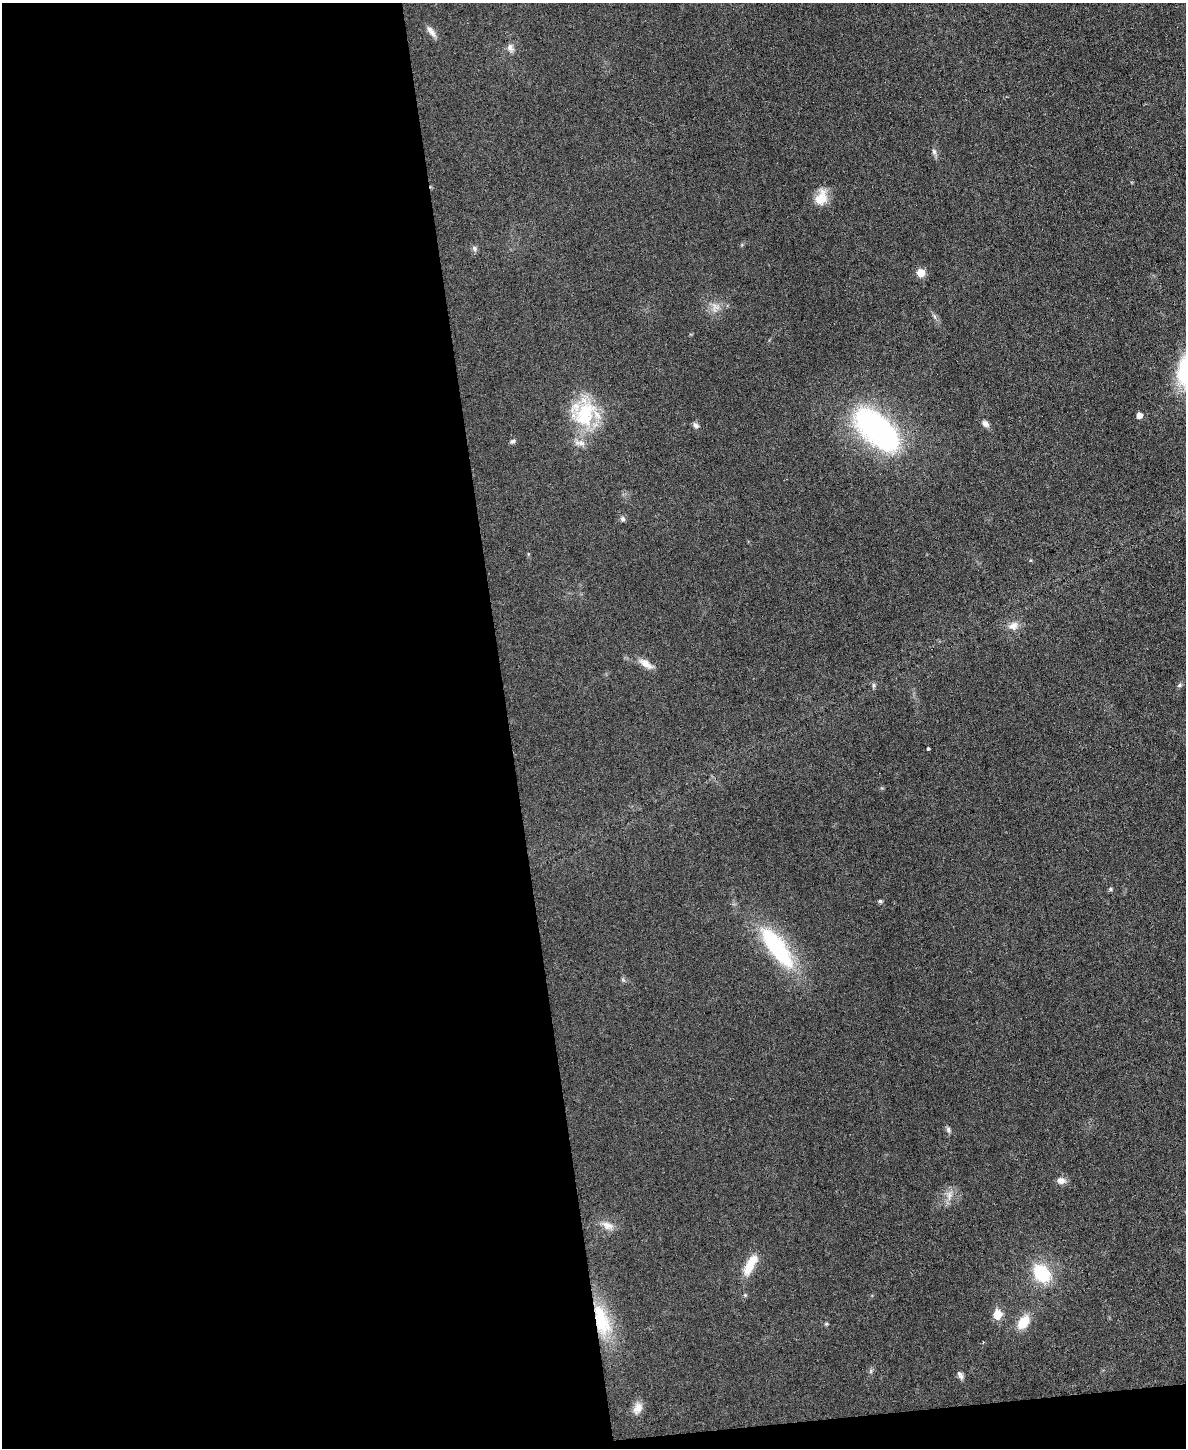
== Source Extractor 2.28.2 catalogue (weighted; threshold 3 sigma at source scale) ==
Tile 9 of 4 x 3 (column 1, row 3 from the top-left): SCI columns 1-1184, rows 132-1577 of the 4736 x 4713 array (HDU 1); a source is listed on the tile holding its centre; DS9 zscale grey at full resolution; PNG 1188 x 1450 px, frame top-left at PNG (2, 3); no overlay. Shown black and unused: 44% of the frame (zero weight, under 3 of 6 exposures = <1% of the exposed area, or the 3 px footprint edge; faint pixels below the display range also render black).
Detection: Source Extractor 2.28.2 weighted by HDU 2 'WHT'; one run over the whole footprint, this tile lists its part. Background 0.0307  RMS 0.004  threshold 0.0163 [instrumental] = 3 sigma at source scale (4.09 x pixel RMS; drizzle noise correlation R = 1.36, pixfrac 0.8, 0.05/0.05 arcsec/px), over >= 5 px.
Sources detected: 38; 2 inside a brighter listed object's ellipse — not listed separately; the other 36 listed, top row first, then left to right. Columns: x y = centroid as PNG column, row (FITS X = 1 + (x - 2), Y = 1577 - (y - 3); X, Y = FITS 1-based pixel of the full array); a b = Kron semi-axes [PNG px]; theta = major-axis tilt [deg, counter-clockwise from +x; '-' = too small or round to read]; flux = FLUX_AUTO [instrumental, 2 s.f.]
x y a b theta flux
431 32 17 6 -52 2
510 48 11 8 -70 1.7
934 151 9 5 -64 1
821 198 21 14 67 5.8
474 248 8 6 -88 0.95
921 273 8 8 - 3.9
715 307 11 8 -44 2.3
935 317 7 4 -71 0.71
585 414 39 27 67 23
1139 415 5 5 - 2.6
985 424 9 7 -46 1.6
696 425 8 6 -41 1.1
877 430 49 23 -43 95
512 441 7 5 15 0.78
623 519 7 6 - 0.88
1013 626 13 11 28 3
646 664 19 8 -34 3.5
873 685 7 4 -71 0.64
1179 685 6 5 - 0.68
928 749 3 3 - 0.53
1110 889 5 4 - 0.63
880 901 5 4 - 0.78
777 947 57 18 -54 37
948 1129 8 5 -75 0.89
1061 1181 10 8 -9 2.3
950 1196 12 6 76 2
607 1225 17 9 -21 3.2
749 1266 25 11 64 6.8
1042 1273 18 13 -51 18
745 1295 5 5 - 0.48
997 1314 6 5 - 12
601 1320 40 17 -73 19
1023 1322 18 11 55 6.9
826 1324 5 4 - 0.45
960 1375 12 6 -55 1.2
638 1408 15 11 62 3.1
Overlapping masked pixels (flux is a lower limit): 1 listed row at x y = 601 1320